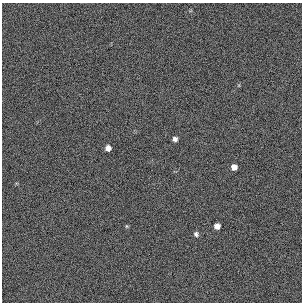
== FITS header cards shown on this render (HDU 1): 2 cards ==
NAXIS1  =                  300 / length of original image axis
NAXIS2  =                  300 / length of original image axis

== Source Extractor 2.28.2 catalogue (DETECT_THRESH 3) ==
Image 300 x 300 px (HDU 1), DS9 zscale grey, 1 PNG px = 1 image px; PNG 304 x 304 px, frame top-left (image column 1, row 300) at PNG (2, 3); no overlay
Background 385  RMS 67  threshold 200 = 3 sigma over >= 5 px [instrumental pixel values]
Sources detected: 6; all 6 listed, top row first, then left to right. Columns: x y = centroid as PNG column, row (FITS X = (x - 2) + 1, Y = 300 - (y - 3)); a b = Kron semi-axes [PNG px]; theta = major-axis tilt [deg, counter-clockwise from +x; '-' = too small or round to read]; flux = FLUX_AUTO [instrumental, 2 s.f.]
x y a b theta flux
175 139 5 5 - 14000
108 148 5 5 - 25000
234 167 5 5 - 27000
126 226 6 4 -89 4700
217 226 5 5 - 25000
196 234 5 5 - 11000